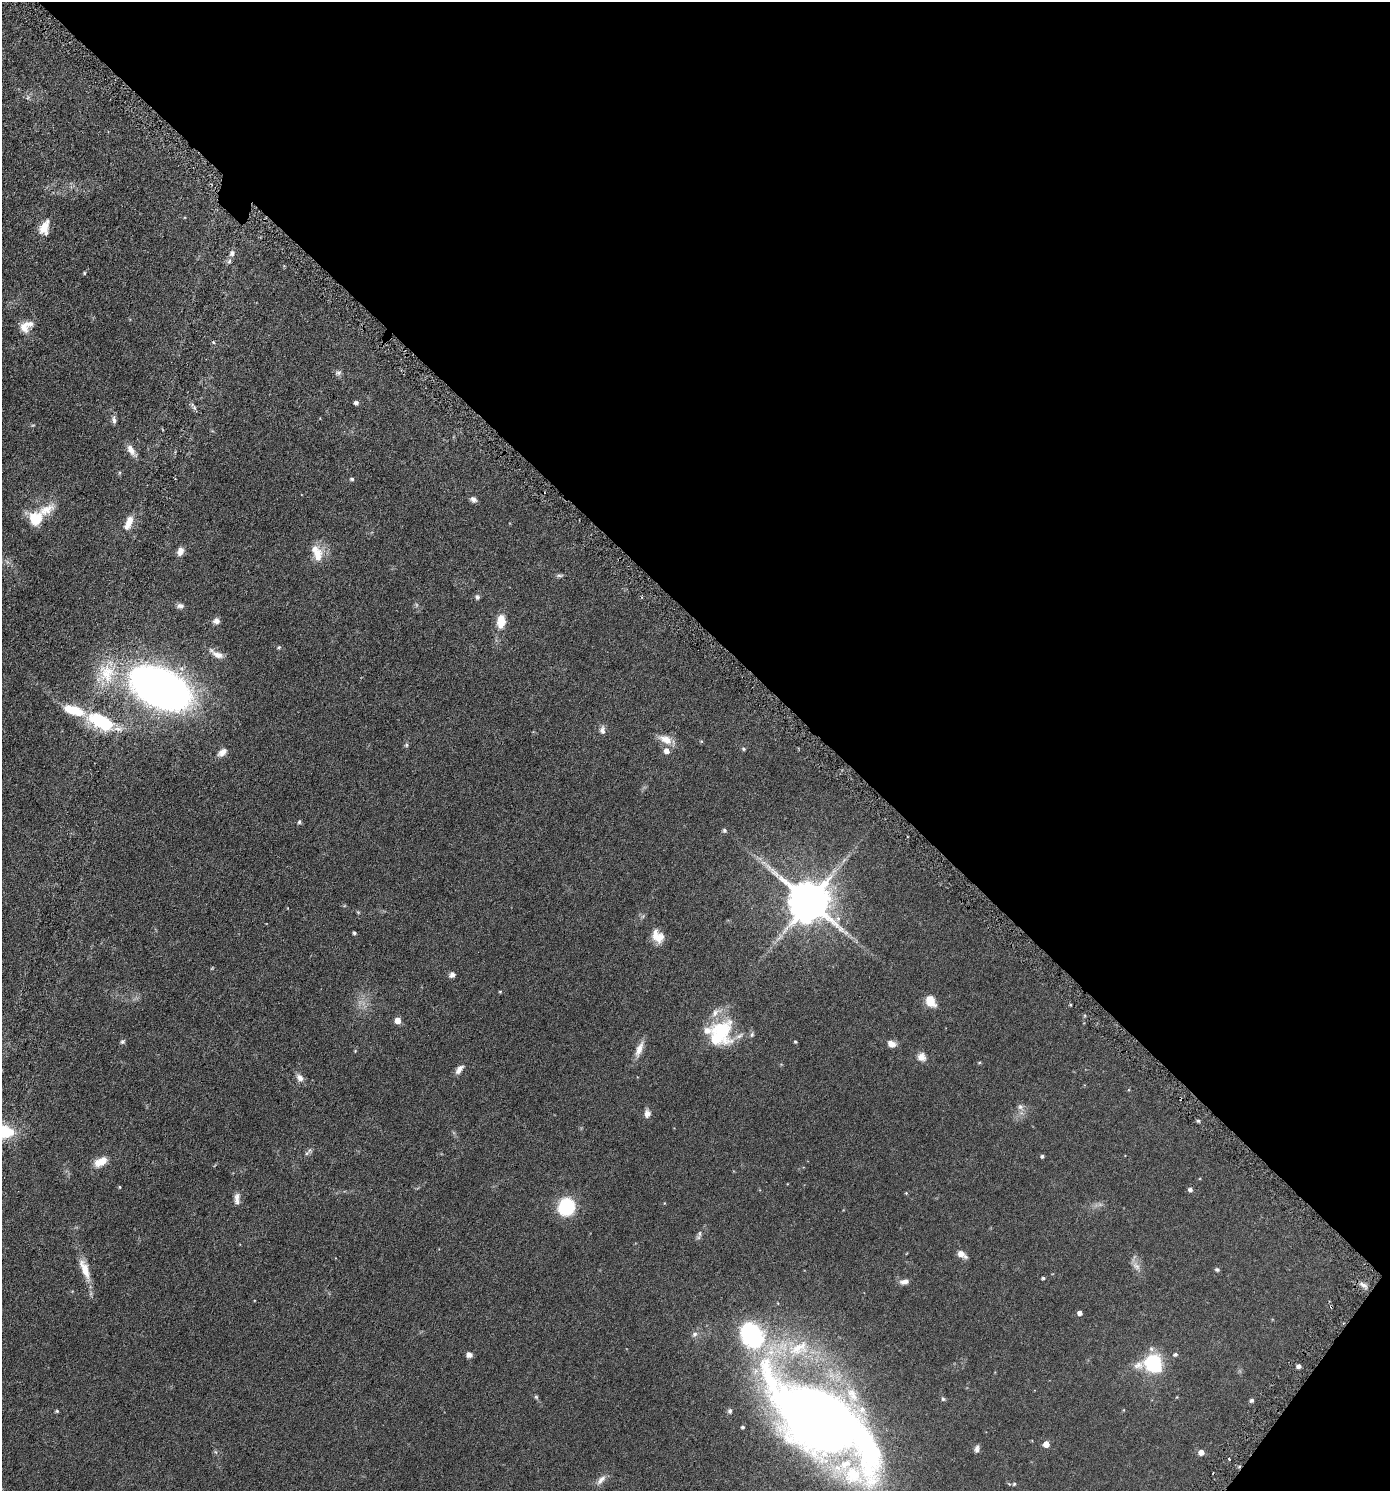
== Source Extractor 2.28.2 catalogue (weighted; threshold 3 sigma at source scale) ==
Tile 8 of 4 x 4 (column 4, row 2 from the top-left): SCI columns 4317-5704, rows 3001-4489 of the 6001 x 5996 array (HDU 1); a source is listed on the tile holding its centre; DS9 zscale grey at full resolution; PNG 1392 x 1493 px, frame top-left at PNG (2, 2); no overlay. Shown black and unused: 43% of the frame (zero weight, under 3 of 6 exposures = <1% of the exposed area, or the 3 px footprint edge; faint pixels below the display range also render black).
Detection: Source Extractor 2.28.2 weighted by HDU 2 'WHT'; one run over the whole footprint, this tile lists its part. Background 0.0567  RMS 0.0059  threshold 0.0242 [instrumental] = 3 sigma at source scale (4.09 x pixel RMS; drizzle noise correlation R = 1.36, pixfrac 0.8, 0.05/0.05 arcsec/px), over >= 5 px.
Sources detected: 113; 4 too faint to see at this stretch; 2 inside a brighter object's white glare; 2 cosmic-ray / hot-pixel residue — not listed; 9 inside a brighter listed object's ellipse — not listed separately; the other 96 listed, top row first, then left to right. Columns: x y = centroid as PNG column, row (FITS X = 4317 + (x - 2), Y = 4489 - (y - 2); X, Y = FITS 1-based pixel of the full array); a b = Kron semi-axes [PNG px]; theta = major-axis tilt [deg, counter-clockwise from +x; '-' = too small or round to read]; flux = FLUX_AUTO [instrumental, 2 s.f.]
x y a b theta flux
28 97 7 5 77 1.2
44 227 17 10 70 7
232 253 9 7 81 1.9
84 273 4 3 - 0.5
24 327 15 11 -69 5.2
213 342 5 4 - 0.68
338 373 10 7 21 1.4
356 403 5 4 - 1.5
194 407 6 6 - 1.2
114 420 10 6 -81 1.7
131 451 17 7 -55 3.9
175 479 3 2 - 0.35
352 479 5 4 - 0.92
473 499 8 6 -28 1.8
36 519 18 16 -34 13
130 520 14 9 81 4.6
180 551 10 7 72 3.2
318 554 20 13 85 8.3
559 575 11 4 2 1.1
477 597 7 7 - 1.2
180 606 9 6 -3 1.9
216 621 8 7 - 2.3
501 621 18 10 85 7.3
279 647 6 5 - 0.74
217 654 21 7 -29 3.9
161 688 61 35 -28 270
74 710 27 10 -18 15
101 722 27 13 -24 37
602 730 11 7 -90 2.2
665 739 19 10 -26 6
406 745 6 6 - 0.8
743 749 5 4 - 0.71
666 751 6 6 - 3.3
222 752 13 8 39 3.3
299 822 5 5 - 1
724 830 6 6 - 0.93
809 901 13 12 - 1900
358 912 6 4 -44 0.56
354 933 3 3 - 0.98
658 936 17 12 -52 6.5
452 975 6 6 - 2
500 992 4 4 - 0.48
930 1001 11 8 -60 8.7
398 1020 5 5 - 5.5
722 1031 33 25 -50 30
752 1034 8 5 74 1
122 1042 7 6 - 0.97
795 1042 4 3 - 0.58
891 1044 10 7 -22 3.2
639 1049 22 8 69 4.8
355 1051 5 4 - 0.44
922 1057 11 10 - 3.4
979 1063 4 4 - 0.52
459 1069 12 6 50 3
300 1078 12 8 -49 2.7
1020 1107 9 8 - 2.2
647 1113 11 8 89 2.6
1198 1121 4 4 - 0.84
2 1131 24 13 -6 26
307 1153 8 6 47 1.4
1042 1156 4 3 - 0.94
101 1162 16 9 29 7
119 1187 4 3 - 0.47
1190 1189 5 5 - 1.5
906 1193 4 3 - 0.43
237 1199 16 7 88 2.8
566 1207 20 18 75 21
700 1234 10 5 82 1.4
961 1254 10 8 -33 3.5
1136 1266 14 8 -53 3.1
85 1269 33 10 -69 8.6
1217 1270 6 5 - 0.89
1043 1278 4 3 - 0.77
904 1282 11 6 9 2.8
1364 1285 14 5 -32 2.2
1080 1313 4 4 - 2.3
694 1334 8 7 - 1.8
752 1335 25 21 -63 63
773 1351 34 23 13 33
1175 1354 6 5 - 0.99
469 1355 6 5 - 2.2
1153 1363 17 14 11 43
1299 1366 4 4 - 1.7
536 1397 5 5 - 0.7
943 1399 7 5 -56 0.91
1252 1400 5 4 - 1.1
57 1411 4 3 - 0.75
730 1411 7 6 - 1.1
820 1419 80 41 -41 930
743 1427 4 3 - 0.73
1046 1444 5 5 - 5.4
977 1449 8 6 77 1.7
1201 1452 5 5 - 4.3
1229 1459 4 2 - 0.44
601 1480 17 7 49 3.1
1014 1484 5 4 - 0.75
Isophote crosses this tile's border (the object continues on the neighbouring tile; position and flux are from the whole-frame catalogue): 2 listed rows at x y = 2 1131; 820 1419